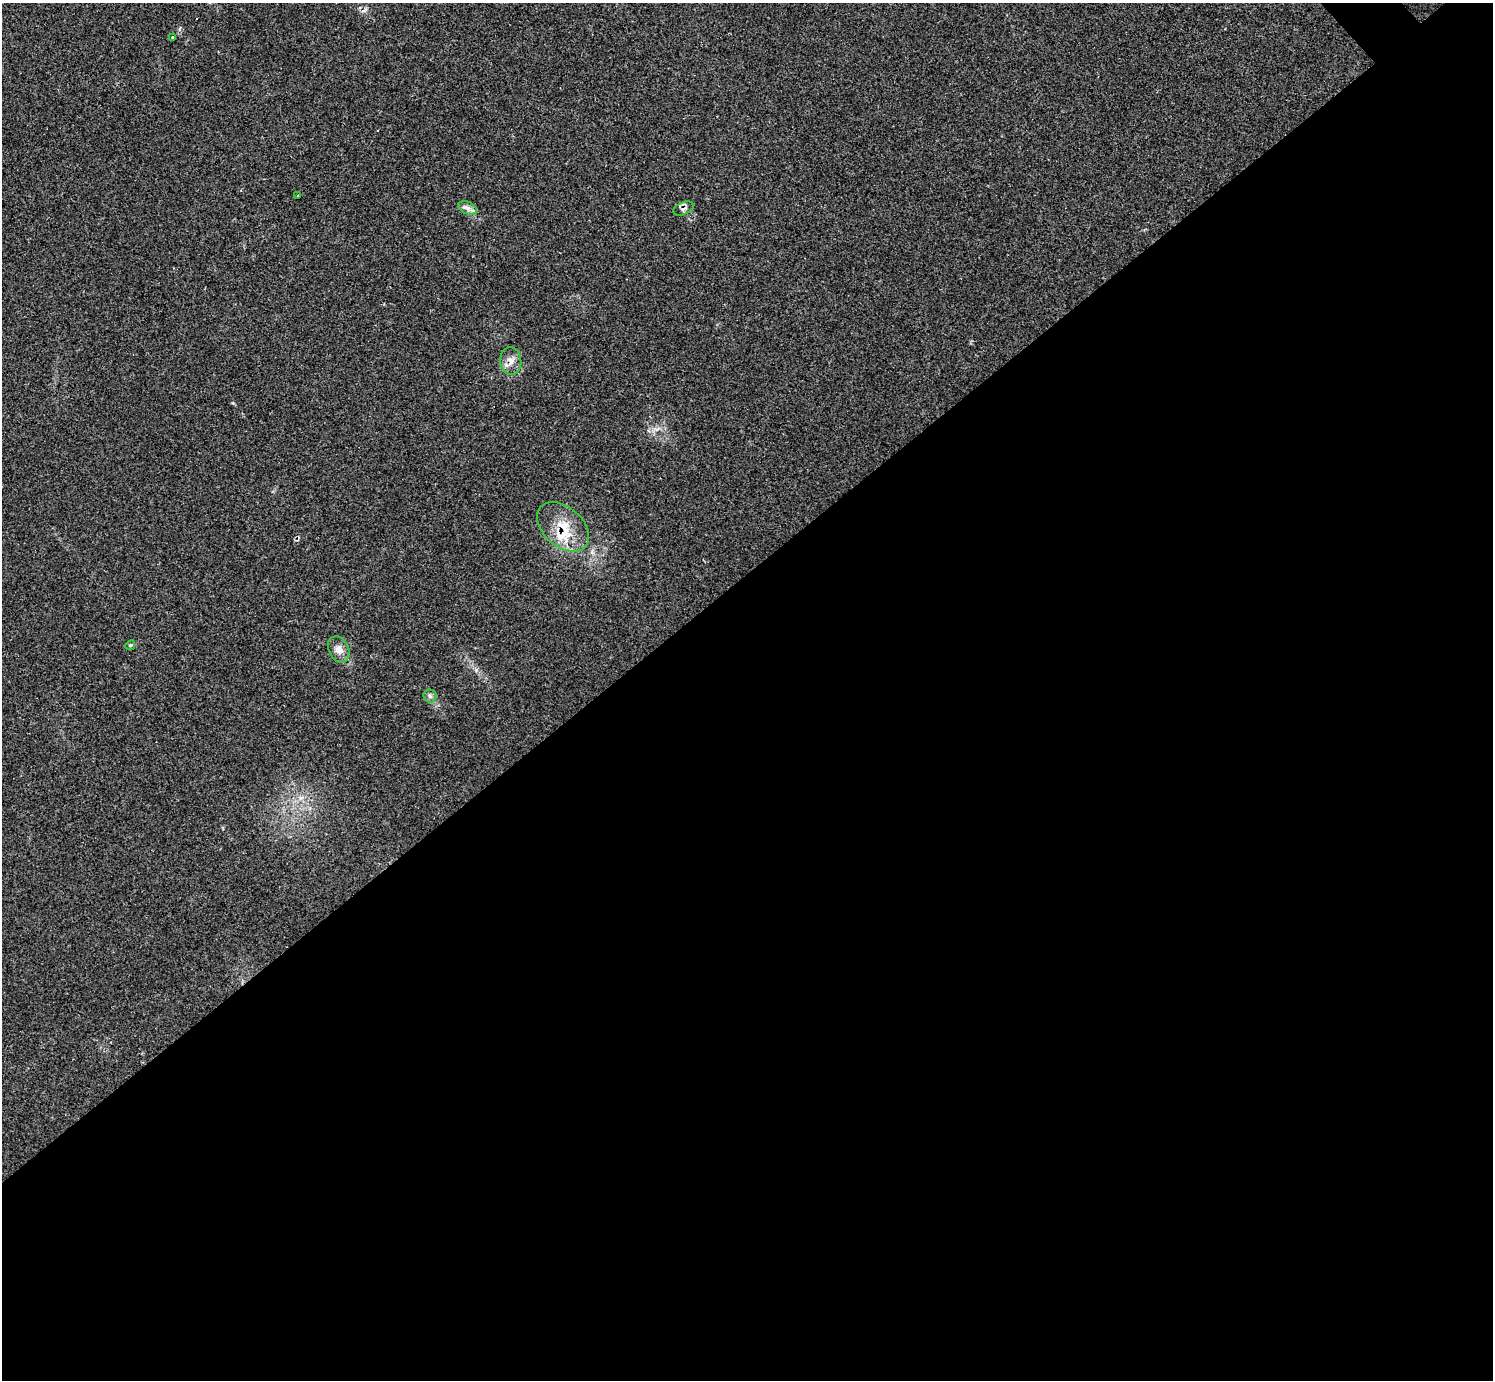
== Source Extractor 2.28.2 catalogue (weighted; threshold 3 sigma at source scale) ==
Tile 15 of 4 x 4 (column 3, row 4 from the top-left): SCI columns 2983-4473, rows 165-1542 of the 5972 x 5970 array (HDU 1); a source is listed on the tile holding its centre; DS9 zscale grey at full resolution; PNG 1495 x 1382 px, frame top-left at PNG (2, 3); each listed source drawn as its Kron ellipse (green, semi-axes under 4 px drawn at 4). Shown black and unused: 59% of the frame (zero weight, under 2 of 3 exposures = <1% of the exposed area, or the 3 px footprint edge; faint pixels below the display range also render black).
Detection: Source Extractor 2.28.2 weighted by HDU 2 'WHT'; one run over the whole footprint, this tile lists its part. Background 0.161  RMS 0.0092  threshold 0.0415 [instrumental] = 3 sigma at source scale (4.5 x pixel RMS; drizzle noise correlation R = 1.50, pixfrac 1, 0.05/0.05 arcsec/px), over >= 5 px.
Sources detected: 10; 1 inside a brighter listed object's ellipse — not listed separately; the other 9 listed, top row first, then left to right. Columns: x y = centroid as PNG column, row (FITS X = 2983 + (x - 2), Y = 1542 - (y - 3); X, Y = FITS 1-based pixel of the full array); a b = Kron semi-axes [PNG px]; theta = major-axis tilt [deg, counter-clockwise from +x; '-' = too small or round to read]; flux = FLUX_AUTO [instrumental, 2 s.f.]
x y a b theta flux
173 37 3 3 - 5
297 195 3 2 - 1.4
467 208 10 6 -27 4.1
683 208 11 6 24 3.4
511 361 14 10 -85 7.8
563 527 30 19 -41 28
130 645 5 4 - 1.2
339 649 14 10 -64 7.1
430 696 6 6 - 2.5
Overlapping masked pixels (flux is a lower limit): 3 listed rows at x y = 683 208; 511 361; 563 527